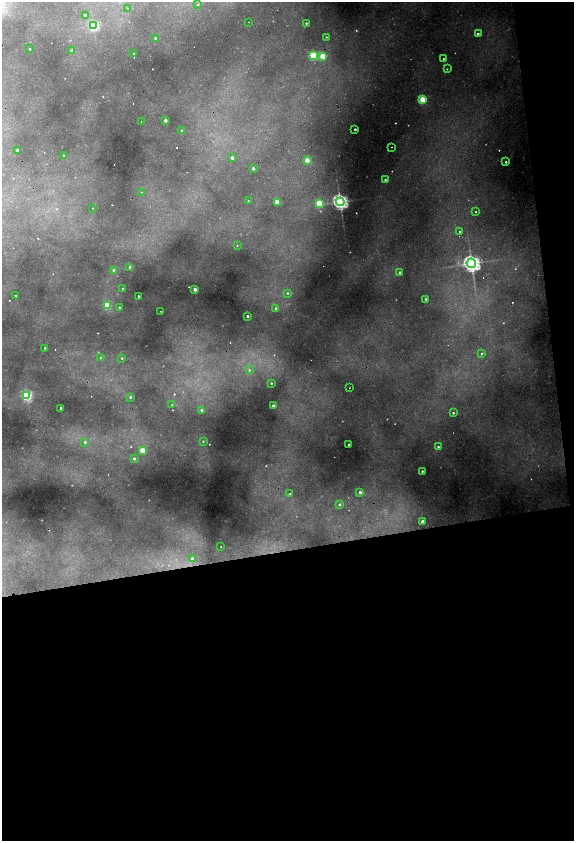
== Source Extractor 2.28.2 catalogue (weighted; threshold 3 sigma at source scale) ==
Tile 16 of 4 x 4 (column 4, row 4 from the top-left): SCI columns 3757-4899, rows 1-1678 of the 5116 x 6714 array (HDU 1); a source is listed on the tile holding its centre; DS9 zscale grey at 2 x 2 block average (1 PNG px = mean of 2 x 2 image px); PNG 576 x 843 px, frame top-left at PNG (2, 2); each listed source drawn as its Kron ellipse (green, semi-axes under 4 px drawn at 4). Shown black and unused: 38% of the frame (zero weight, under 2 of 4 exposures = <1% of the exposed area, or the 3 px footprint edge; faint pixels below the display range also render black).
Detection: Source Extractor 2.28.2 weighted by HDU 2 'WHT'; one run over the whole footprint, this tile lists its part. Background 0.485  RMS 0.025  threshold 0.112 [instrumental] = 3 sigma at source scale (4.5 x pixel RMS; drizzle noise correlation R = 1.50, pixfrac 1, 0.05/0.05 arcsec/px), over >= 5 px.
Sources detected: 83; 3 cosmic-ray / hot-pixel residue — neither listed nor drawn; the other 80 listed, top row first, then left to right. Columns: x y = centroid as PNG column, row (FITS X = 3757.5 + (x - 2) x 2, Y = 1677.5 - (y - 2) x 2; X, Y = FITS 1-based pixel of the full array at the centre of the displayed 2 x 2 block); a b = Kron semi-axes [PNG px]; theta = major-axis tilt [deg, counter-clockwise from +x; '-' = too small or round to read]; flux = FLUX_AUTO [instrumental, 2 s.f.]
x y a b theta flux
197 5 2 2 - 2.2
128 8 2 2 - 2.8
85 15 3 2 - 9.2
249 22 2 2 - 13
306 23 2 2 - 5.4
93 26 3 3 - 430
478 34 2 2 - 31
326 37 2 2 - 2.5
155 38 3 2 - 6.7
30 49 2 2 - 3.6
72 51 2 2 - 20
134 53 2 2 - 11
313 56 3 3 - 330
323 56 3 2 - 110
443 58 2 2 - 4.8
447 69 2 2 - 2.8
423 100 3 2 - 170
165 120 2 2 - 28
141 121 2 2 - 3.6
355 129 2 2 - 7.9
181 130 2 2 - 4.6
391 147 2 2 - 2.2
17 150 2 2 - 12
64 156 2 2 - 6.6
232 158 2 2 - 18
307 160 2 2 - 64
506 162 2 2 - 6.2
253 168 2 2 - 16
385 180 2 2 - 5.7
142 192 2 2 - 2.7
248 201 2 2 - 4
277 202 2 2 - 89
340 202 4 4 - 1200
319 204 3 3 - 240
93 208 2 2 - 2.1
476 211 2 2 - 7.2
459 231 2 2 - 6.8
237 245 2 2 - 3.6
471 263 5 4 - 1400
130 268 2 2 - 38
114 270 2 2 - 15
400 273 2 2 - 12
122 288 2 2 - 2.9
195 289 2 2 - 35
287 293 3 3 - 6
15 296 2 2 - 7.6
138 297 2 2 - 6.5
426 299 2 2 - 6
107 305 3 3 - 220
119 307 2 2 - 5.3
276 309 2 2 - 23
161 311 2 2 - 2.6
247 316 2 2 - 11
45 348 2 2 - 7.2
482 353 2 2 - 5
100 358 2 2 - 3.1
122 358 2 2 - 5
249 370 3 2 - 4.7
271 383 2 2 - 3.9
349 388 2 2 - 1.8
27 395 3 3 - 440
130 397 2 2 - 8.5
172 405 2 2 - 4.7
273 406 2 2 - 39
61 408 2 2 - 9.7
201 410 2 2 - 8.9
453 413 2 2 - 6.2
203 441 3 2 - 4.3
85 442 3 3 - 8
349 444 2 2 - 5.5
438 447 2 2 - 6.5
142 450 2 2 - 96
134 459 3 2 - 11
422 471 2 2 - 5.8
360 492 2 2 - 15
290 494 3 2 - 3.4
339 504 2 2 - 5.3
422 521 2 2 - 28
221 547 2 2 - 2.1
192 558 3 3 - 12
Diffuse or blended objects may show on this block-average render without a row.